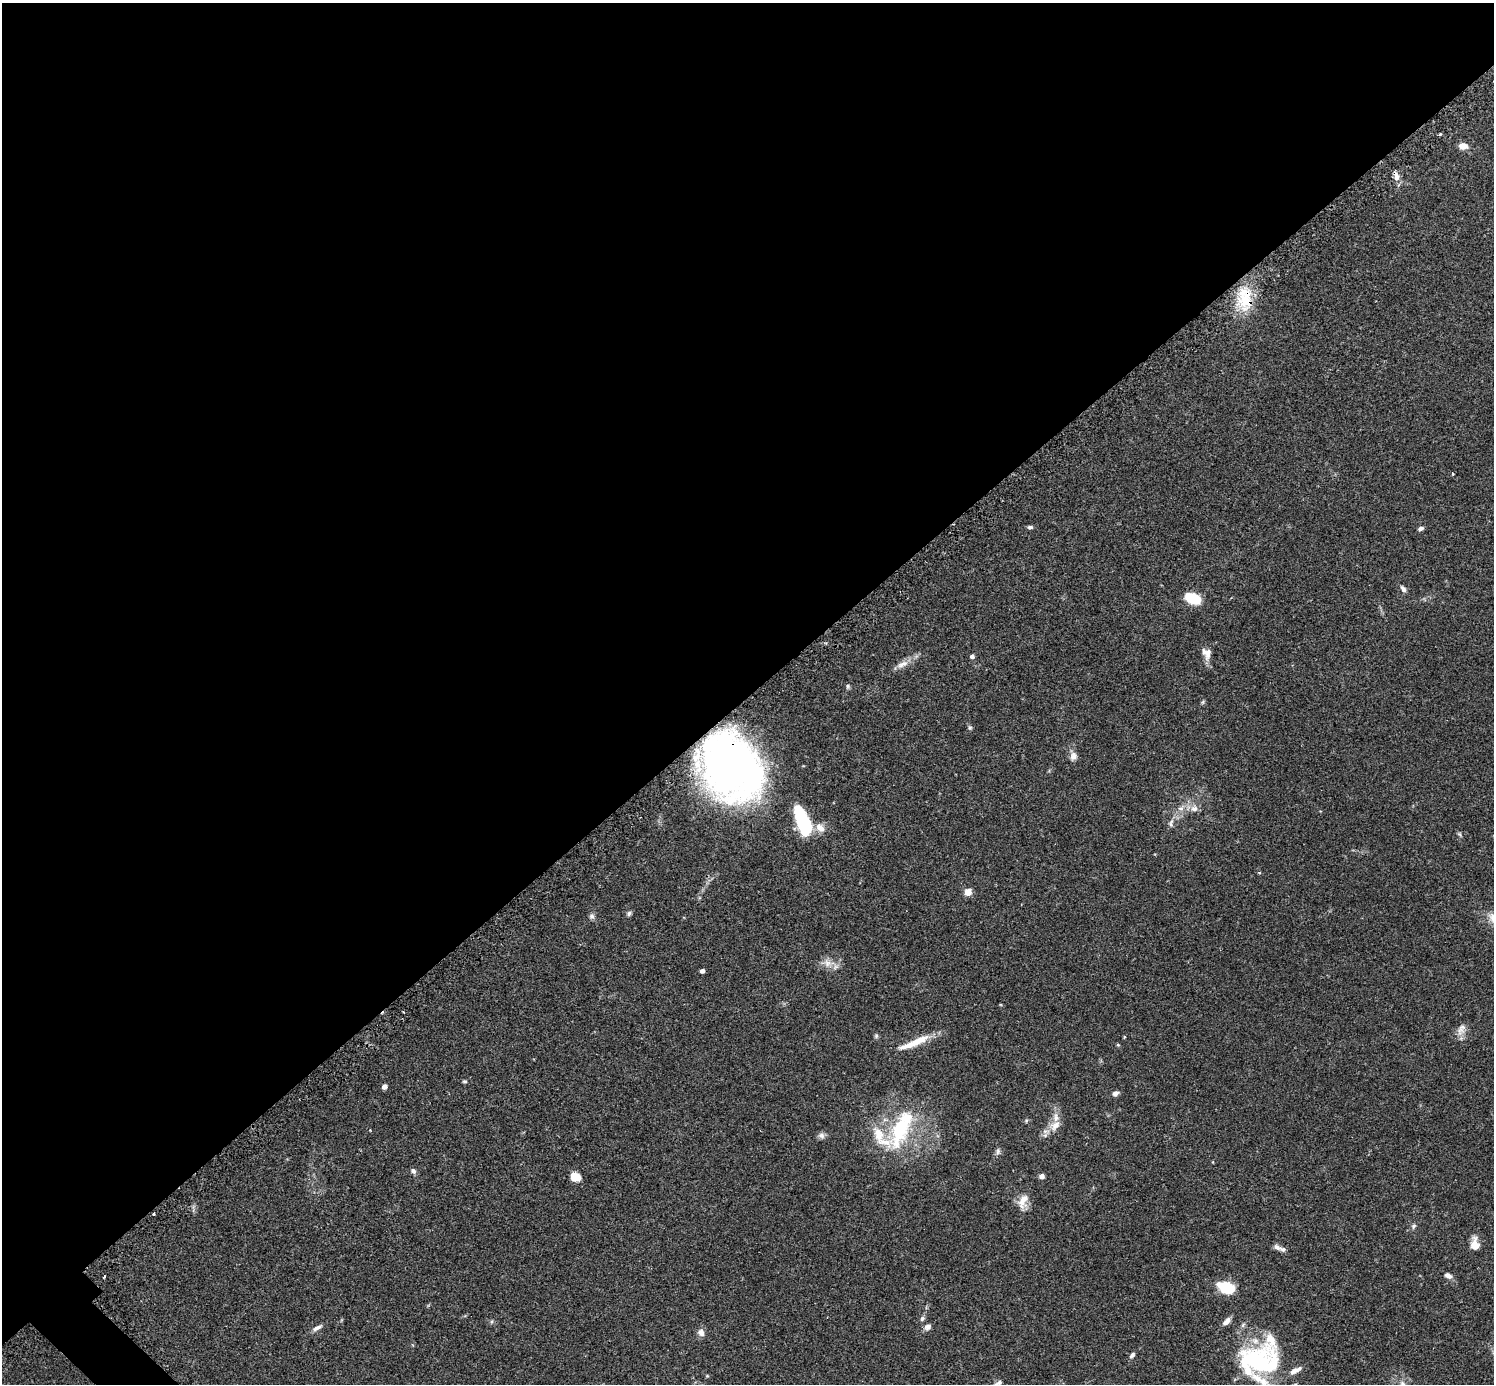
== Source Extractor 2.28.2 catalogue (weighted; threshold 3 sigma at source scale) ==
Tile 2 of 4 x 4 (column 2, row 1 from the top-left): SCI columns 1533-3024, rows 4337-5718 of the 6041 x 6040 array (HDU 1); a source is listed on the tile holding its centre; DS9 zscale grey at full resolution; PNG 1496 x 1386 px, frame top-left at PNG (2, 3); no overlay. Shown black and unused: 51% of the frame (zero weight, under 2 of 3 exposures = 2% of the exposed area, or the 3 px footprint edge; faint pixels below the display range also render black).
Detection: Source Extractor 2.28.2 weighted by HDU 2 'WHT'; one run over the whole footprint, this tile lists its part. Background 0.101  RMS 0.0058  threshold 0.0263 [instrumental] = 3 sigma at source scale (4.5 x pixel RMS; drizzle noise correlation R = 1.50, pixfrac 1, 0.05/0.05 arcsec/px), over >= 5 px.
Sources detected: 73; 1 inside a brighter object's white glare — not listed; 11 inside a brighter listed object's ellipse — not listed separately; the other 61 listed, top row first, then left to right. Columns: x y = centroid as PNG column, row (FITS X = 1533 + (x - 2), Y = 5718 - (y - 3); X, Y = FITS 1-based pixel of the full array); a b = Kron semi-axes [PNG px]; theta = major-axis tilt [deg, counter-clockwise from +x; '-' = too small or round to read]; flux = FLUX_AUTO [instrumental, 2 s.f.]
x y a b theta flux
1440 134 3 3 - 1
1463 146 9 7 -6 4.8
1396 176 13 7 -72 3.6
1246 302 27 23 -19 22
1453 474 4 3 - 0.48
1030 527 6 4 5 1.2
1421 528 6 4 12 1.6
1403 589 9 5 -57 1.8
1192 598 11 7 -23 30
1207 653 16 12 -70 4.9
972 656 4 4 - 2.4
902 664 20 8 25 4.9
848 686 7 5 -87 1
1203 702 6 4 71 0.81
970 728 6 6 - 1
1073 756 10 9 - 3.2
732 767 56 44 -57 320
1181 808 8 4 -8 1.7
1194 809 10 8 -10 3.5
801 819 28 14 -67 31
1171 823 14 5 80 2.2
820 828 14 10 -41 5.1
1459 834 7 5 -49 0.99
1259 873 4 4 - 0.68
968 892 5 4 - 14
629 913 7 5 44 1.2
592 916 8 7 - 1.7
827 963 14 10 -35 5
702 971 4 4 - 2.4
1462 1027 15 11 79 4.4
876 1036 7 5 -71 0.99
1124 1037 5 3 - 0.54
916 1042 38 9 26 12
1118 1045 5 4 - 0.63
465 1081 6 4 -1 0.91
384 1086 4 4 - 3.9
1115 1094 7 6 - 2.4
1026 1120 6 5 - 0.8
1055 1125 19 12 47 7.1
900 1129 46 22 73 46
821 1136 9 8 - 2.2
998 1151 10 6 83 1.7
413 1171 7 6 - 1.7
1042 1176 5 4 - 2.9
575 1177 10 9 - 6.2
1023 1202 23 12 76 6.9
154 1214 3 2 - 0.79
1413 1226 8 6 64 1.4
1475 1244 14 8 -87 7
1277 1247 11 6 -26 2.3
1448 1275 9 6 -28 2.7
104 1277 3 2 - 0.73
1226 1288 15 9 -22 24
922 1319 7 6 - 1.4
1226 1321 10 5 41 3.8
927 1327 9 7 35 2.6
317 1328 14 5 29 2.6
701 1333 9 7 -64 3.2
1132 1355 8 5 47 1.6
1259 1362 51 33 -10 72
707 1376 5 4 - 0.61
Overlapping masked pixels (flux is a lower limit): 3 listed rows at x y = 1396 176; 1246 302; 732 767
Isophote crosses this tile's border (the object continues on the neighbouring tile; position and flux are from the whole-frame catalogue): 1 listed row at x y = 1259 1362